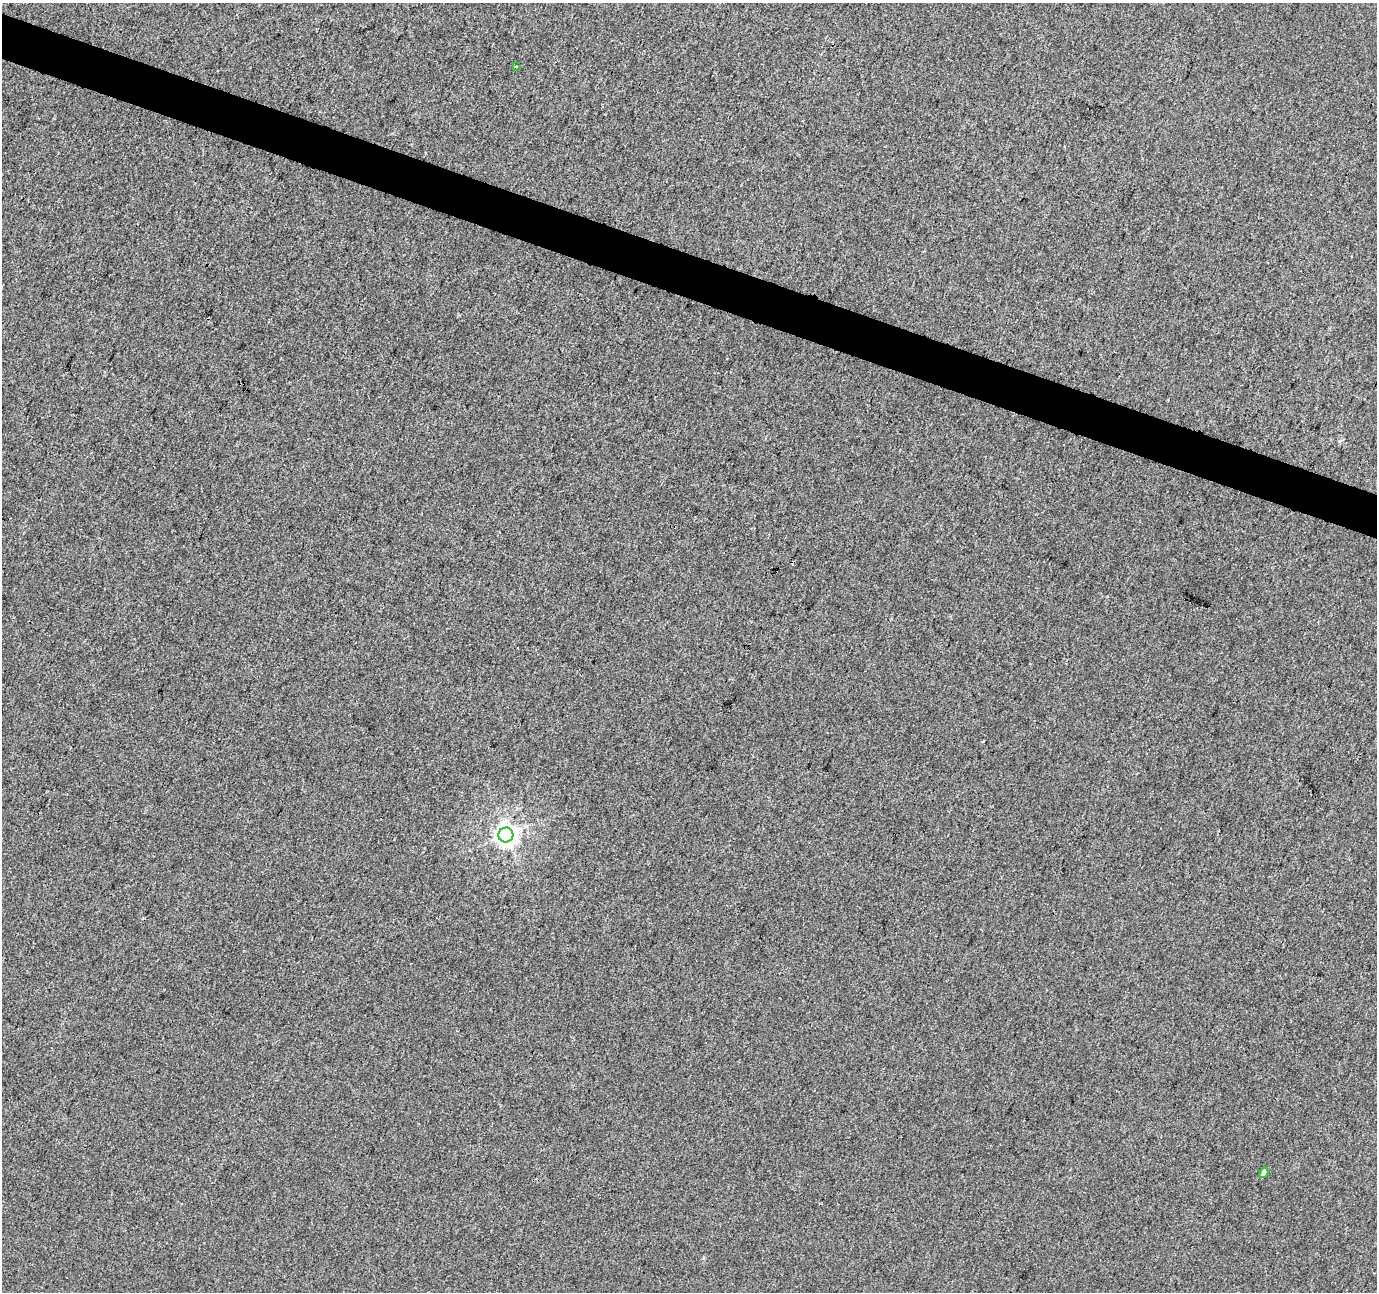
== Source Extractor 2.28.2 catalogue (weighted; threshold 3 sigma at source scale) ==
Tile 11 of 4 x 4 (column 3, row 3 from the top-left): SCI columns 2760-4134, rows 1567-2856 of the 5511 x 5649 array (HDU 1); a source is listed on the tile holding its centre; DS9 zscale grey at full resolution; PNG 1379 x 1294 px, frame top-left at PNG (2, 3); each listed source drawn as its Kron ellipse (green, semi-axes under 4 px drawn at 4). Shown black and unused: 3% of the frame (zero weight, under 3 of 4 exposures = <1% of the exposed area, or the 3 px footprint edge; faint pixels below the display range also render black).
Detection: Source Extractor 2.28.2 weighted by HDU 2 'WHT'; one run over the whole footprint, this tile lists its part. Background 0.00298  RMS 0.0037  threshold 0.0167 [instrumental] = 3 sigma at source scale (4.5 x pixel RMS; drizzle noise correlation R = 1.50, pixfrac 1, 0.0396/0.0396 arcsec/px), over >= 5 px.
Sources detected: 3; all 3 listed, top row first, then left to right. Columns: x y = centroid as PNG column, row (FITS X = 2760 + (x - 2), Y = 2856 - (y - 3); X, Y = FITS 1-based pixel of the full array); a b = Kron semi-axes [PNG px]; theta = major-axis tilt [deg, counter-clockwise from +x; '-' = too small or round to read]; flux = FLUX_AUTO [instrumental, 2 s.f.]
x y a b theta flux
516 66 3 2 - 0.77
506 835 7 7 - 300
1264 1173 5 4 - 1.4